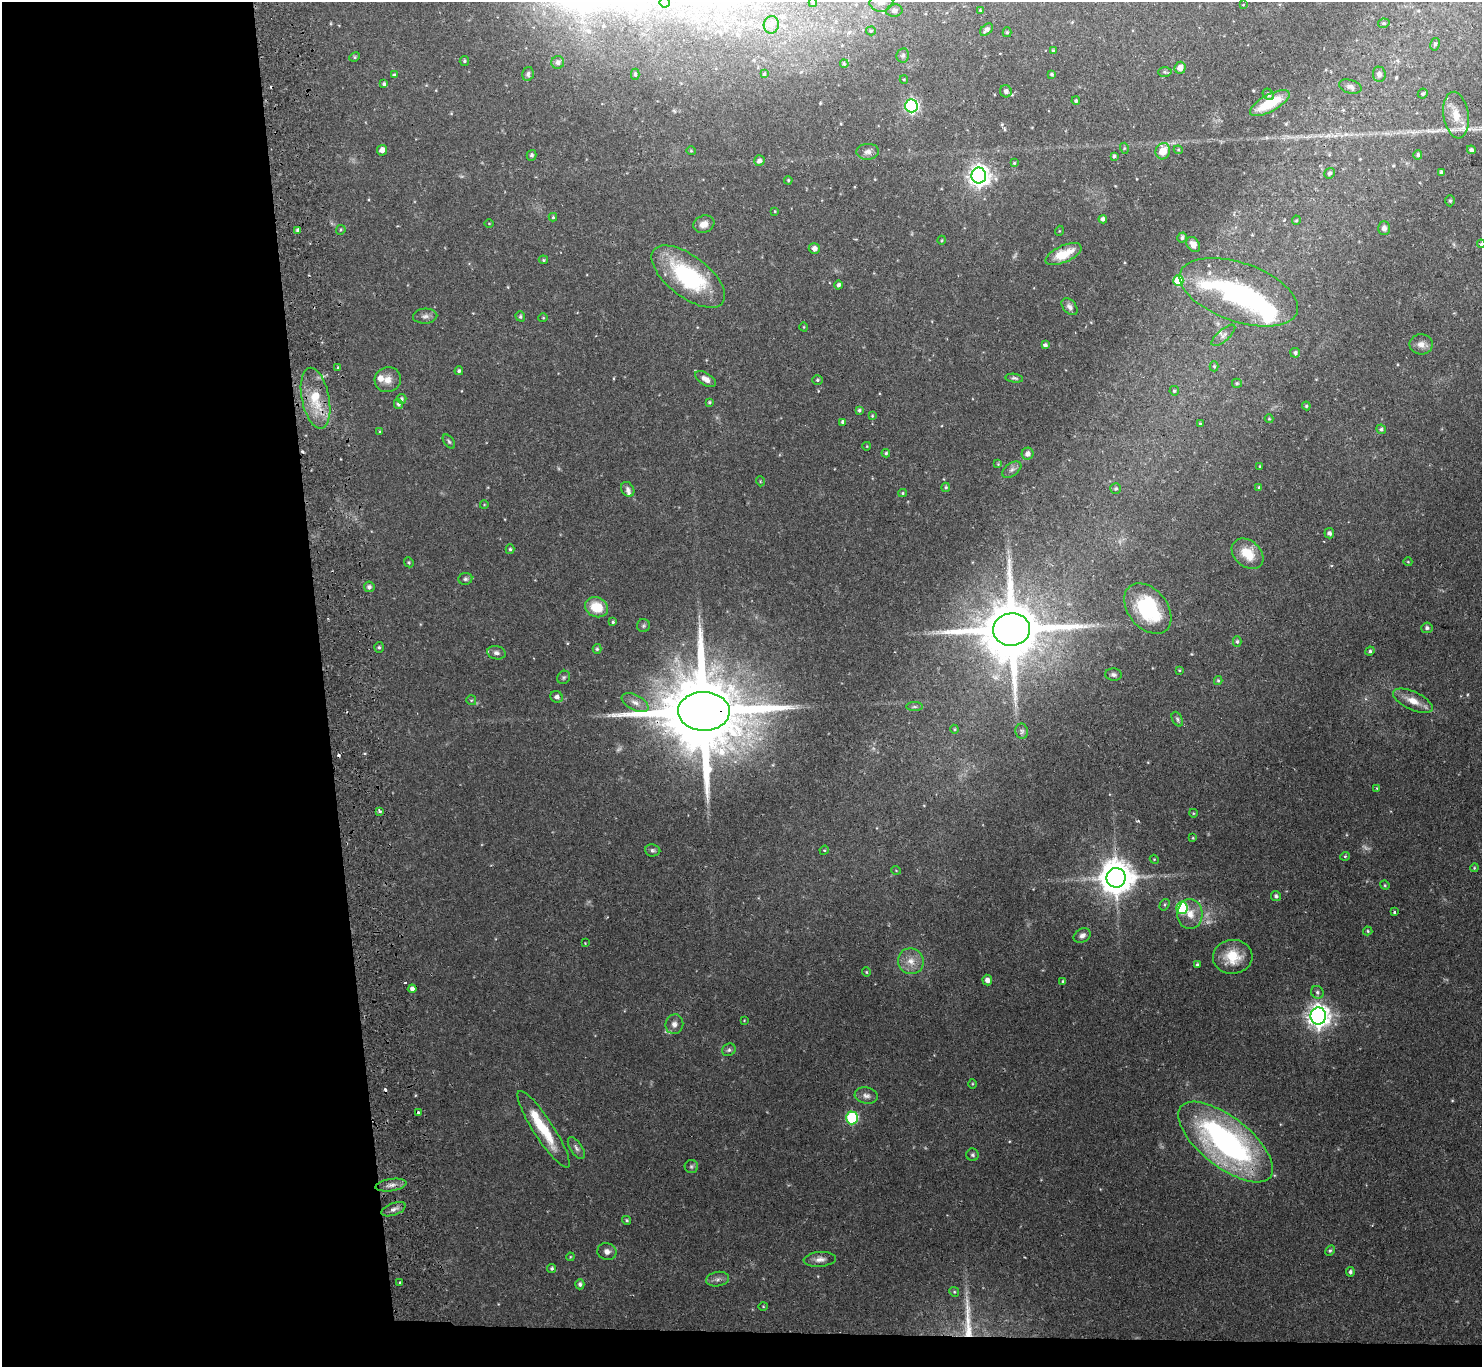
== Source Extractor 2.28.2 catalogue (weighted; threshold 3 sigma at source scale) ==
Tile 7 of 3 x 3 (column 1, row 3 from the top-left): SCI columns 56-1535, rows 201-1565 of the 4550 x 4427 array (HDU 1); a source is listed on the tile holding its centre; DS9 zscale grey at full resolution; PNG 1484 x 1369 px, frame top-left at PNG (2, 2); each listed source drawn as its Kron ellipse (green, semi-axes under 4 px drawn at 4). Shown black and unused: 24% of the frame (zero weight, under 2 of 3 exposures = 3% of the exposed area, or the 3 px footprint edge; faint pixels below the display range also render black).
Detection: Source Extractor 2.28.2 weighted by HDU 2 'WHT'; one run over the whole footprint, this tile lists its part. Background 0.0617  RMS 0.0052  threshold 0.0233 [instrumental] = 3 sigma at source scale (4.5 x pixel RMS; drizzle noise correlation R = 1.50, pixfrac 1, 0.05/0.05 arcsec/px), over >= 5 px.
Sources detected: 220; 5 too faint to see at this stretch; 2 inside a brighter object's white glare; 4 cosmic-ray / hot-pixel residue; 1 long thin detection or spike segment (spike, bleed or trail) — neither listed nor drawn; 4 inside a brighter listed object's ellipse — not listed separately; the other 204 listed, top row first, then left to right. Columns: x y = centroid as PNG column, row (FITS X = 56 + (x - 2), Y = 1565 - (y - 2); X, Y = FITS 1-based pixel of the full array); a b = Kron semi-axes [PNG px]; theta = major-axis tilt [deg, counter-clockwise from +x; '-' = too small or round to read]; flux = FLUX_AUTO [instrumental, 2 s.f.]
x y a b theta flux
665 2 5 5 - 1.1
813 2 4 4 - 0.7
881 2 12 9 11 4.8
1243 5 4 2 - 0.32
980 10 4 4 - 0.55
894 11 8 6 9 1.5
1384 23 6 4 12 0.82
771 25 8 7 - 2.2
987 30 7 5 43 2.2
871 31 5 4 - 0.77
1007 32 5 4 - 0.72
1435 44 6 4 79 1.1
1053 50 4 3 - 0.55
903 55 7 6 - 1.4
355 57 5 4 - 0.73
464 61 5 4 - 0.81
558 62 6 6 - 1.8
844 64 4 3 - 0.62
1180 68 6 5 - 3.6
1165 72 7 5 -2 0.99
528 74 7 5 74 1.2
635 74 5 4 - 0.97
764 74 4 3 - 0.54
1052 74 3 3 - 0.8
1379 74 7 6 - 2
394 75 4 4 - 0.75
904 79 4 4 - 0.54
384 84 4 3 - 1
1350 87 11 6 -17 2
1006 91 6 6 - 1.8
1423 93 5 4 - 0.82
1268 94 6 5 - 0.99
1076 101 4 4 - 0.77
1270 103 22 8 29 19
911 106 7 6 - 100
1456 115 23 12 -82 9.9
1124 148 5 3 - 0.51
382 150 5 5 - 3.4
1178 150 4 4 - 0.56
1471 150 4 4 - 1.3
691 151 4 4 - 0.55
1163 151 8 7 - 7.6
868 152 11 8 3 2.5
532 155 5 5 - 1
1418 155 5 4 - 0.99
1114 156 4 4 - 0.96
759 161 5 5 - 2.3
1014 163 3 3 - 0.5
1441 172 4 3 - 0.92
1330 173 5 5 - 1.3
979 176 8 7 - 320
788 180 4 3 - 0.59
1450 201 6 4 -89 0.9
775 211 3 3 - 0.41
553 217 4 4 - 0.58
1103 219 4 4 - 1.5
1296 220 5 4 - 0.58
489 223 5 3 - 0.39
704 224 11 8 20 4.1
1384 228 7 6 - 1.9
298 230 4 4 - 1.1
341 230 5 4 - 0.65
1059 231 5 3 - 0.43
1182 237 5 5 - 1.3
942 240 4 3 - 0.45
1193 244 8 6 -54 3.6
1481 244 4 3 - 0.48
814 248 5 5 - 2.7
1063 254 19 8 24 11
543 260 4 3 - 0.6
688 277 43 20 -37 51
1178 281 5 5 - 16
838 285 4 4 - 1.3
1239 292 62 29 -19 81
1070 307 10 6 -50 1.7
425 316 12 7 3 2.2
520 316 5 4 - 0.88
543 318 5 4 - 0.5
804 327 4 3 - 0.38
1223 335 15 6 41 2.1
1421 344 12 10 -2 3.3
1045 345 4 3 - 1.2
1295 353 5 5 - 1.1
1214 366 5 4 - 0.65
338 368 4 3 - 0.65
459 371 4 4 - 1
1014 378 9 4 -8 1
705 379 12 6 -32 3.2
388 380 13 12 - 4.6
817 380 5 4 - 0.76
1237 383 5 4 - 0.72
1174 391 5 4 - 0.76
315 398 31 13 -78 18
402 399 5 4 - 1
709 402 4 3 - 0.7
398 404 5 4 - 1.1
1306 406 4 4 - 0.58
859 410 4 3 - 0.82
872 416 4 3 - 0.49
1269 419 4 4 - 0.48
843 422 4 4 - 1.5
1200 423 3 2 - 0.39
1381 429 5 4 - 1.1
380 431 4 3 - 0.48
449 441 8 4 -52 0.9
867 446 4 3 - 0.35
886 453 4 4 - 0.74
1028 454 6 6 - 2.4
998 464 4 4 - 0.49
1260 466 3 3 - 0.46
1012 470 11 6 37 1.8
760 481 5 3 - 0.45
946 487 4 4 - 0.71
1259 487 3 3 - 0.58
628 489 8 6 -57 1.7
1116 489 5 5 - 1
903 493 4 4 - 0.54
484 505 4 3 - 0.35
1329 533 5 5 - 1.4
510 549 5 4 - 0.82
1248 554 18 13 -41 12
409 562 5 4 - 0.69
1408 562 4 3 - 0.4
465 579 7 6 - 1.1
369 587 5 5 - 1.5
596 607 12 9 -22 12
1148 609 28 19 -51 41
613 622 4 3 - 0.75
643 626 6 6 - 0.95
1427 628 5 5 - 1.4
1011 629 18 16 6 4900
1237 642 5 4 - 0.92
379 647 5 4 - 0.86
597 649 5 4 - 0.84
1370 651 5 4 - 0.99
496 653 9 6 -11 1.8
1179 670 3 3 - 0.41
1113 675 8 6 -2 1.4
564 677 7 6 - 0.94
1218 680 4 4 - 0.67
557 697 6 5 - 2.1
471 700 5 5 - 0.66
1413 701 21 9 -25 6.5
635 703 14 7 -27 3.2
914 707 8 4 0 0.97
704 711 26 19 -1 10000
1177 719 8 5 -62 1
954 729 4 4 - 0.61
1022 731 7 6 - 1.3
1377 788 3 3 - 0.41
379 811 3 3 - 1.9
1193 813 4 3 - 0.39
1193 838 3 3 - 0.41
653 850 7 6 - 1.3
824 850 5 4 - 0.55
1345 856 4 4 - 0.61
1154 859 4 3 - 0.44
1474 868 4 3 - 0.51
896 870 5 3 - 0.35
1116 878 10 9 - 1200
1385 885 5 4 - 0.59
1276 896 5 5 - 1.2
1165 905 6 4 58 0.72
1182 908 6 6 - 42
1394 912 4 3 - 1.1
1190 914 15 12 -86 7.5
1368 931 5 4 - 0.61
1082 935 9 6 27 2
585 943 3 3 - 0.3
1233 957 20 17 5 13
911 961 13 12 - 5.8
1197 965 4 4 - 0.98
866 972 4 4 - 0.5
987 980 5 5 - 2.4
1063 981 3 3 - 0.61
412 989 4 4 - 1.9
1317 992 6 6 - 1.2
1318 1016 8 8 - 390
744 1020 3 3 - 0.35
674 1024 10 9 - 2.8
729 1050 7 6 - 1.2
972 1084 5 3 - 0.47
866 1096 12 8 -7 2.4
418 1112 3 2 - 0.63
852 1118 6 6 - 49
544 1129 45 10 -57 20
1226 1142 57 25 -38 150
576 1148 12 6 -56 1.8
973 1155 6 6 - 1.1
691 1166 7 6 - 1.1
391 1185 15 6 8 2.9
394 1209 13 6 20 2.2
627 1220 4 3 - 0.71
1330 1251 6 4 62 0.75
607 1252 9 8 - 2.5
570 1257 4 3 - 0.37
820 1259 16 7 4 3
552 1268 5 4 - 1
1350 1272 5 4 - 1.1
718 1279 11 7 11 2.3
400 1282 3 2 - 0.44
580 1284 5 4 - 1.3
954 1292 5 4 - 0.57
763 1307 5 3 - 0.45
Overlapping masked pixels (flux is a lower limit): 1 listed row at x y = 704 711
Isophote crosses this tile's border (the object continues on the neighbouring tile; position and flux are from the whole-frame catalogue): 4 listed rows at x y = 665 2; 813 2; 881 2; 1481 244